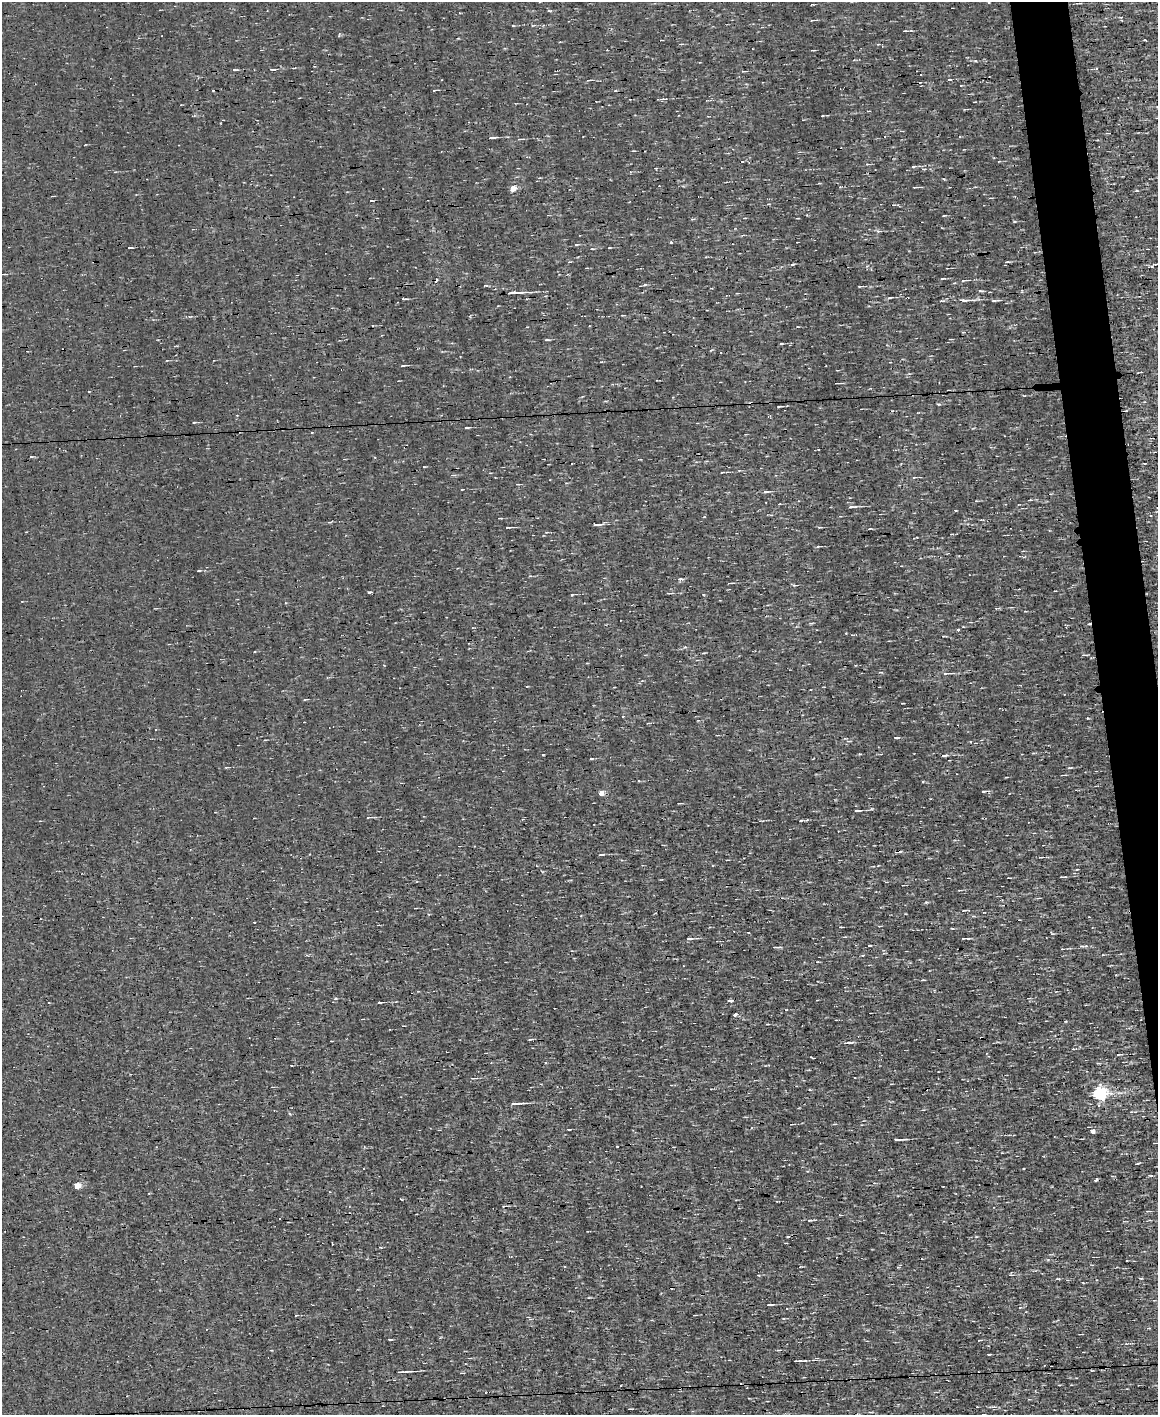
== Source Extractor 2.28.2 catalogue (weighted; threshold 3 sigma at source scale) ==
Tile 6 of 4 x 3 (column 2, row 2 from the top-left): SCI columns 1157-2312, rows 1636-3048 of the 4625 x 4573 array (HDU 1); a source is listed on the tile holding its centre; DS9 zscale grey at full resolution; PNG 1160 x 1417 px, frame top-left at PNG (2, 2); no overlay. Shown black and unused: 3% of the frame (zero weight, under 3 of 4 exposures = <1% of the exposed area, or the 3 px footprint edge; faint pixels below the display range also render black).
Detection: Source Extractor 2.28.2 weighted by HDU 2 'WHT'; one run over the whole footprint, this tile lists its part. Background 1.57e-04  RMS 0.04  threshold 0.179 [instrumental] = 3 sigma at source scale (4.5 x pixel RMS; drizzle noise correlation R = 1.50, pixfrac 1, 0.05/0.05 arcsec/px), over >= 5 px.
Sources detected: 128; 12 cosmic-ray / hot-pixel residue — not listed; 2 inside a brighter listed object's ellipse — not listed separately; the other 114 listed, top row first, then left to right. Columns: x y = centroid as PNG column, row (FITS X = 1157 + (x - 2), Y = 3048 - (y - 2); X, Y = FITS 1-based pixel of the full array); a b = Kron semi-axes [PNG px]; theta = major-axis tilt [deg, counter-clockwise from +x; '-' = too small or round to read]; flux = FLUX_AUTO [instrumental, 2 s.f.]
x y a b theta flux
812 5 4 2 - 2.8
549 11 5 3 - 4
812 20 6 2 11 4
513 26 4 3 - 2.8
905 31 4 3 - 3.8
1145 40 3 2 - 3.9
234 70 5 3 - 5
589 80 8 2 0 4
961 86 3 3 - 6.7
492 138 9 2 5 8.3
520 139 9 4 5 7.6
913 166 6 3 2 6.2
915 187 6 2 3 4.2
513 188 5 4 - 50
944 215 4 3 - 3.2
878 231 6 4 -16 5.8
671 242 3 3 - 12
576 245 5 3 - 3.9
130 247 4 3 - 3.9
609 248 3 2 - 2.5
592 249 4 3 - 3.3
1007 262 6 2 1 4.9
942 279 6 3 1 4.6
964 280 14 3 6 9.4
515 293 26 3 3 31
889 298 6 3 19 5
404 299 6 3 -5 5.7
965 300 18 5 2 23
994 301 7 3 -4 5.5
547 340 6 2 -3 5.3
781 344 4 3 - 4.1
403 365 6 3 9 4.6
838 383 9 2 0 4.4
939 404 5 3 - 4.6
779 406 7 2 9 4.6
194 422 4 3 - 3.8
467 428 6 2 1 5.7
722 472 3 2 - 3.9
914 477 5 3 - 3.5
462 489 4 2 - 3.6
766 492 8 4 10 6.9
1030 500 6 2 13 4
852 507 10 3 5 10
500 518 7 2 4 3.9
597 525 14 3 3 12
509 527 10 2 5 5.8
952 534 3 3 - 3.1
818 546 5 3 - 4.1
199 571 4 2 - 2.8
680 579 6 5 - 7.7
795 585 5 3 - 4.8
370 592 4 3 - 21
669 593 8 2 1 5.3
572 594 4 3 - 3.3
1089 624 3 3 - 4
1084 655 8 2 -8 5
946 673 13 4 -1 13
305 699 5 3 - 3.9
156 729 3 2 - 3.3
896 738 6 3 -1 4.7
944 755 6 2 2 8.8
1070 768 6 3 8 4
983 791 3 3 - 5.1
601 793 5 5 - 25
857 811 8 3 4 7.4
369 817 9 3 6 6.1
801 820 4 3 - 4.1
601 855 7 2 4 5.3
1041 857 7 2 3 5
1062 877 6 2 -2 5.7
964 910 4 2 - 3.5
840 927 4 2 - 3.3
952 929 4 3 - 3.6
1052 933 7 2 -46 3.3
964 938 8 3 5 5.4
689 939 9 4 6 9.4
1082 946 5 3 - 5.3
779 947 9 2 0 5
1062 949 3 2 - 4.2
863 955 4 3 - 3.5
817 962 5 3 - 3.3
730 1000 4 3 - 14
379 1002 5 3 - 4.2
49 1003 3 3 - 9.4
735 1015 4 3 - 12
531 1039 6 2 3 4.4
846 1043 12 4 6 10
1074 1049 6 2 -9 4
1119 1054 6 3 4 5.8
472 1078 6 3 0 4.1
1099 1093 7 6 - 730
519 1103 19 3 1 13
791 1124 3 2 - 2.7
568 1129 3 3 - 9.3
1093 1131 5 5 - 14
897 1140 10 3 0 13
617 1146 3 2 - 6.3
1137 1163 5 2 - 3.6
77 1186 5 4 - 50
149 1193 3 2 - 4.9
810 1220 8 3 0 6.1
1150 1220 3 3 - 2.8
380 1247 4 2 - 3
1011 1275 5 3 - 4
1057 1279 6 3 -1 4
770 1304 8 2 2 8.6
296 1315 3 2 - 3.1
979 1340 6 2 11 3.7
778 1350 5 3 - 4.1
989 1354 4 2 - 4.6
798 1361 8 2 2 10
402 1372 19 3 4 17
127 1396 3 2 - 2.2
994 1407 6 4 -17 6.2
Overlapping masked pixels (flux is a lower limit): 1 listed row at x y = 1089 624
Unlisted compact peaks at least as high as the median listed source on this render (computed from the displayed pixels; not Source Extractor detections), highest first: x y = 543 755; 1088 718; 975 61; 335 998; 1014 221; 926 902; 645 285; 591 759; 1137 190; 860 754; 859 287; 823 116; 923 782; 1048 1260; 870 945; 846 633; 401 1199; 424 467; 943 179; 703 595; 390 1340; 685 647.